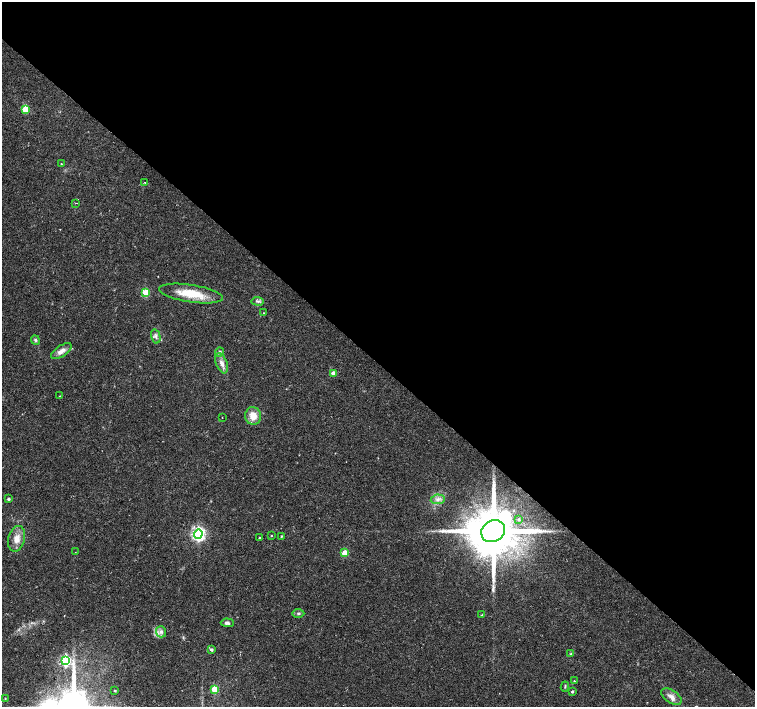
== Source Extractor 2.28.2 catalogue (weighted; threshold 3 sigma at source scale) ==
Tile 3 of 4 x 4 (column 3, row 1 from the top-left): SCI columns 3011-4515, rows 4386-5794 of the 6026 x 6026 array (HDU 1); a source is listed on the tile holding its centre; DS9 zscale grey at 2 x 2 block average (1 PNG px = mean of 2 x 2 image px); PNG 757 x 709 px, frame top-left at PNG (2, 2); each listed source drawn as its Kron ellipse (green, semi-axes under 4 px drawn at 4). Shown black and unused: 51% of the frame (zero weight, under 2 of 3 exposures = <1% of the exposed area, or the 3 px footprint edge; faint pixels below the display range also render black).
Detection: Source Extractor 2.28.2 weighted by HDU 2 'WHT'; one run over the whole footprint, this tile lists its part. Background 0.0233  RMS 0.003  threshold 0.0134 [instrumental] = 3 sigma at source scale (4.5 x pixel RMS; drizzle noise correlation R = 1.50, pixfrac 1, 0.0396/0.0396 arcsec/px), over >= 5 px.
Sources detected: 43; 1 long thin detection or spike segment (spike, bleed or trail) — neither listed nor drawn; the other 42 listed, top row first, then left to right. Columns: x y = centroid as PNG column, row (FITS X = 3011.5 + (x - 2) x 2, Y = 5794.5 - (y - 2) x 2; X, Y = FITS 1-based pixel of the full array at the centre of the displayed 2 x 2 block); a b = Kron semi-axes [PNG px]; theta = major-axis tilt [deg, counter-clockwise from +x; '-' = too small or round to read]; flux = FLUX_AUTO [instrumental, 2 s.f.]
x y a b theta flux
25 109 3 3 - 25
61 164 2 2 - 0.35
145 183 2 2 - 0.55
76 203 3 2 - 0.4
146 292 3 3 - 27
191 294 32 8 -9 20
258 301 6 3 -4 1.5
264 313 2 2 - 0.36
156 336 7 4 -77 2.1
35 340 5 4 - 1.3
61 351 12 5 34 4.4
219 352 4 4 - 1.4
222 363 10 5 -68 4.3
333 373 3 3 - 3.8
60 396 3 2 - 0.34
253 416 9 8 - 8.3
222 418 2 2 - 0.27
9 499 3 3 - 1.4
438 499 7 5 10 2.9
518 519 3 3 - 0.99
493 531 12 10 33 6000
198 534 4 4 - 190
271 536 3 2 - 0.44
281 536 3 3 - 0.53
259 538 3 2 - 0.56
17 539 13 8 75 7.2
75 552 2 2 - 0.19
344 553 3 3 - 18
298 613 6 3 -4 1.1
482 615 3 2 - 0.42
227 623 6 4 -2 1.8
161 632 6 5 - 2.6
211 650 3 3 - 1.5
571 654 4 3 - 0.73
65 660 4 4 - 96
574 681 2 2 - 0.5
565 686 5 2 - 0.76
214 689 3 3 - 17
115 690 2 2 - 0.6
572 691 3 2 - 1.2
671 697 11 6 -33 4.2
5 698 3 2 - 0.5
Overlapping masked pixels (flux is a lower limit): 1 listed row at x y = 493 531
Diffuse or blended objects may show on this block-average render without a row.